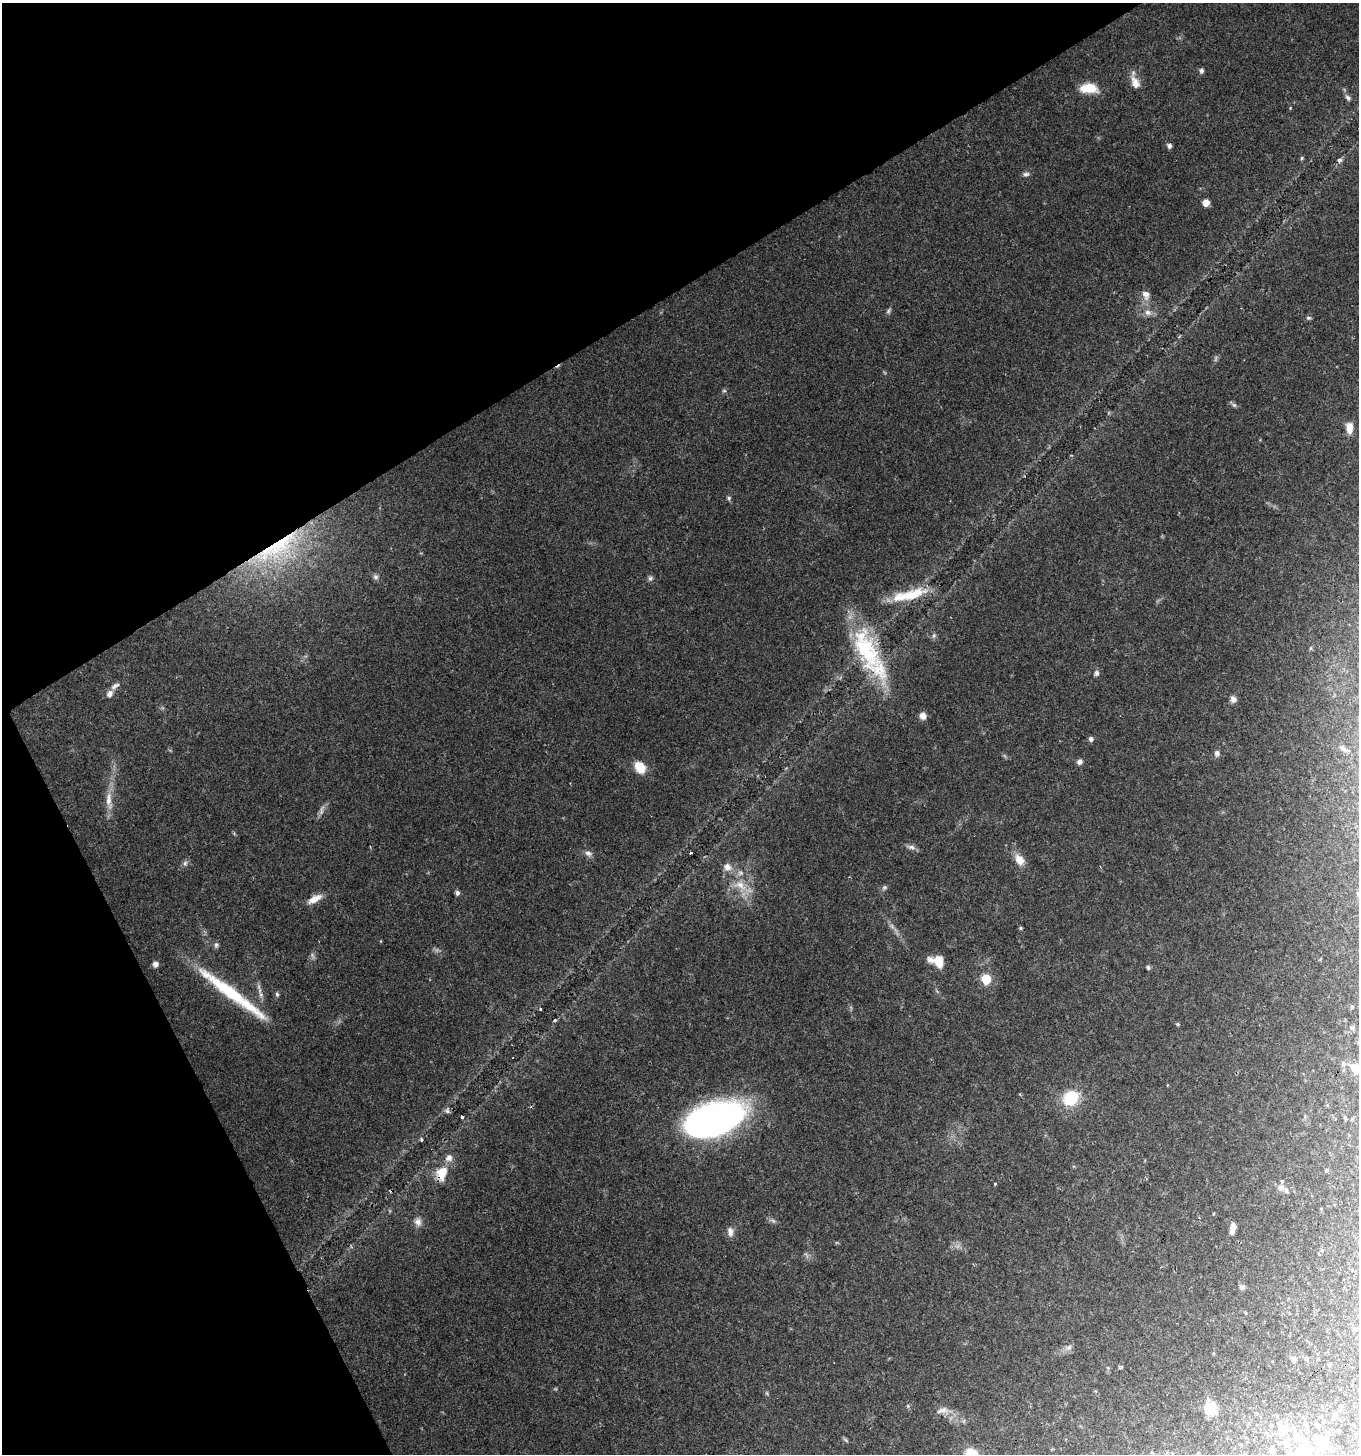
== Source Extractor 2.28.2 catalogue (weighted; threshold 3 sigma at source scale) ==
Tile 5 of 4 x 4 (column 1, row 2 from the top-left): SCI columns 168-1524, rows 2905-4356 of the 5702 x 5811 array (HDU 1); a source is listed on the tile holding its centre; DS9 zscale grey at full resolution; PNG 1361 x 1456 px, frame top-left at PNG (2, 3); no overlay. Shown black and unused: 28% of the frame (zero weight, under 2 of 3 exposures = <1% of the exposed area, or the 3 px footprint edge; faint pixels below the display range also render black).
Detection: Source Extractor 2.28.2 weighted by HDU 2 'WHT'; one run over the whole footprint, this tile lists its part. Background 0.068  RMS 0.0055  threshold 0.0245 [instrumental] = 3 sigma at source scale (4.5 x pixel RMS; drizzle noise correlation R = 1.50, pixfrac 1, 0.0396/0.0396 arcsec/px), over >= 5 px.
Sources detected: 104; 4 too faint to see at this stretch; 1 inside a brighter object's white glare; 5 cosmic-ray / hot-pixel residue — not listed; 5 inside a brighter listed object's ellipse — not listed separately; the other 89 listed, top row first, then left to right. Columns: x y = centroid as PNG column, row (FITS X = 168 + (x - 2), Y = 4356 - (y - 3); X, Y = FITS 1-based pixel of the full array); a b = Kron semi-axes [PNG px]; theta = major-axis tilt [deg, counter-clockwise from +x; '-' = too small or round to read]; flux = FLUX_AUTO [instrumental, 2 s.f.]
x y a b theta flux
1201 71 6 5 - 1.4
1135 82 19 10 -66 5.4
1089 88 16 9 -1 15
1348 98 9 6 -51 1.5
1169 146 7 6 - 1.5
1302 158 5 4 - 0.75
1026 174 9 6 6 1.5
1206 203 6 6 - 5.2
1146 295 13 10 -70 3.8
1148 312 10 8 -15 3
1308 318 7 5 -2 0.98
724 391 6 4 0 0.76
1234 405 6 6 - 1.1
1349 428 13 8 -88 6.1
729 498 6 5 - 0.91
276 549 82 25 31 75
376 577 8 7 - 1.6
650 578 8 7 - 1.4
909 595 49 12 14 19
934 636 7 5 70 1.2
1311 648 6 3 71 0.61
866 650 73 24 -64 56
1096 673 7 6 - 1.5
115 686 14 6 32 2.3
110 694 9 7 60 2.8
1233 699 9 7 -69 2.5
923 716 7 7 - 3.7
1091 739 5 5 - 1.9
1343 748 16 5 -30 2.2
1217 753 8 7 - 1.8
1079 762 8 6 42 1.8
640 767 11 9 -56 12
108 799 22 8 86 6.4
911 847 11 6 -6 2.1
588 853 10 7 -23 2.2
1019 860 15 10 -59 6.1
185 863 8 6 85 1.5
727 867 11 10 - 4.1
740 885 22 13 -36 12
884 887 8 6 36 1.2
457 893 6 5 - 1.7
315 899 20 8 28 5.5
1021 928 4 4 - 0.75
216 945 7 6 - 1.4
939 961 14 10 -67 8
155 964 6 6 - 2.5
1148 967 5 5 - 1
986 979 6 5 - 26
229 991 94 12 -37 42
261 994 8 6 -88 2.1
277 994 6 5 - 0.96
540 1009 3 3 - 0.5
1178 1024 5 4 - 0.64
1352 1027 9 5 36 1.1
1344 1064 8 7 - 1.7
1356 1069 10 8 -33 7.6
1020 1094 4 4 - 0.51
1071 1098 18 15 38 20
447 1110 10 5 90 1.4
462 1117 3 3 - 1
1345 1118 6 4 -64 0.72
714 1120 48 25 18 270
421 1140 5 3 - 0.73
449 1158 11 9 54 3.3
1326 1170 5 4 - 0.65
442 1173 17 11 73 11
995 1184 3 2 - 0.62
1280 1187 8 7 - 2.2
1214 1213 3 3 - 0.99
773 1221 6 6 - 1.2
418 1222 11 9 -70 3
1233 1228 13 5 79 3.9
730 1232 12 8 -81 3.1
1242 1287 7 6 - 1.7
1354 1329 6 5 - 0.85
1069 1347 9 7 35 2
1306 1358 6 4 -74 0.84
1294 1359 6 5 - 1.7
1121 1367 6 4 45 0.61
1210 1409 14 13 - 10
942 1410 18 8 13 3.4
1317 1425 5 4 - 0.73
1283 1429 14 12 -10 7.7
846 1440 8 3 -45 0.78
1303 1441 7 7 - 2.3
1287 1444 8 6 65 1.7
1322 1444 17 11 -58 8.2
1272 1450 8 5 -80 1.5
1301 1452 17 9 31 6.1
Overlapping masked pixels (flux is a lower limit): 2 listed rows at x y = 276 549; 866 650
Isophote crosses this tile's border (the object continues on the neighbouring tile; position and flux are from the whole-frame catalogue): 2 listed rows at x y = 1356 1069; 1301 1452